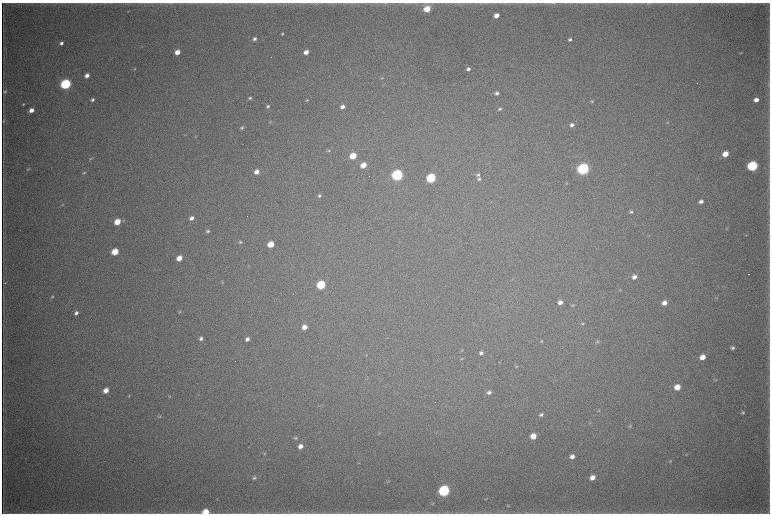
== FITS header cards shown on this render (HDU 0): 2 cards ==
NAXIS1  =                 1536 / length of data axis 1
NAXIS2  =                 1023 / length of data axis 2

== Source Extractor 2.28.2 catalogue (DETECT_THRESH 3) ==
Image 1536 x 1023 px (HDU 0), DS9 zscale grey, zoomed out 1/2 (1 PNG px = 2 x 2 image px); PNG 772 x 516 px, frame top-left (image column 1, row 1022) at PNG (2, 3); no overlay
Background 4200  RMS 37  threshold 110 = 3 sigma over >= 5 px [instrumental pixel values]
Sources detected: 119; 4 cannot appear on this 1/2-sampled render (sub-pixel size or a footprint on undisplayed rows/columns) and are not listed; the other 115 listed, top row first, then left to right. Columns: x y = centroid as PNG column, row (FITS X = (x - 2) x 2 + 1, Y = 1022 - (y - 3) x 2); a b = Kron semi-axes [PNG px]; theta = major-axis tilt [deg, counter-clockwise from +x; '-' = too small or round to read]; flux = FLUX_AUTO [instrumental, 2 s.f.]
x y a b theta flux
553 3 6 3 7 8.9e+03
649 3 4 2 - 5.4e+03
315 4 4 2 - 5.3e+03
427 9 5 4 - 1.7e+05
128 11 3 3 - 4.4e+03
496 15 4 3 - 6.2e+04
282 34 4 3 - 8.8e+03
254 39 4 4 - 2.0e+04
570 39 4 3 - 1.7e+04
61 43 4 3 - 2.3e+04
177 52 4 4 - 7.8e+04
306 52 4 4 - 5.6e+04
741 53 3 3 - 5.8e+03
134 69 4 3 - 6.6e+03
468 69 4 3 - 2.4e+04
87 75 4 3 - 4.2e+04
382 78 4 3 - 6.1e+03
66 84 5 4 - 1.1e+06
769 85 5 2 - 4.9e+03
5 91 6 4 28 1.2e+04
497 93 4 3 - 1.9e+04
250 98 4 4 - 1.3e+04
92 100 4 3 - 1.7e+04
307 100 4 3 - 7.4e+03
756 100 4 3 - 4.7e+04
592 101 4 3 - 7.9e+03
23 104 4 3 - 8.1e+03
268 106 4 4 - 1.2e+04
342 107 4 4 - 3.7e+04
500 109 5 4 - 1.2e+04
31 110 4 3 - 5.4e+04
3 121 5 3 - 8.9e+03
270 122 4 3 - 6.0e+03
667 123 4 4 - 8.8e+03
572 125 5 4 - 2.5e+04
242 128 5 4 - 1.5e+04
195 137 4 3 - 4.3e+03
329 151 5 3 - 9.0e+03
725 154 5 4 - 1.0e+05
353 156 5 4 - 1.6e+05
91 159 4 3 - 6.5e+03
363 165 5 4 - 1.1e+05
752 166 5 5 - 9.8e+05
28 169 5 3 - 7.4e+03
583 169 5 5 - 1.9e+06
84 172 5 3 - 9.8e+03
256 172 4 4 - 5.8e+04
397 175 5 5 - 1.5e+06
478 175 5 4 - 1.6e+04
431 178 5 5 - 6.8e+05
479 179 5 4 - 1.6e+04
567 183 4 3 - 5.8e+03
319 196 4 4 - 1.4e+04
701 201 5 4 - 3.0e+04
62 205 4 2 - 4.9e+03
631 212 4 3 - 1.2e+04
191 218 5 4 - 3.5e+04
117 222 5 4 - 1.3e+05
208 231 4 3 - 1.3e+04
240 242 4 3 - 8.3e+03
271 244 5 4 - 1.2e+05
115 252 5 4 - 1.7e+05
179 258 5 4 - 8.2e+04
749 274 2 1 - 4.4e+03
634 277 5 4 - 3.8e+04
222 282 4 3 - 5.6e+03
321 285 5 5 - 4.9e+05
620 290 4 3 - 7.0e+03
52 297 4 3 - 8.3e+03
716 298 4 3 - 6.0e+03
560 302 5 4 - 3.9e+04
664 303 5 4 - 5.0e+04
573 305 5 3 - 8.1e+03
180 312 5 3 - 6.2e+03
76 313 5 4 - 2.3e+04
583 324 4 3 - 7.8e+03
304 327 5 4 - 5.5e+04
201 338 4 4 - 2.0e+04
247 339 5 4 - 2.8e+04
541 341 4 3 - 6.9e+03
597 342 6 4 30 1.2e+04
732 348 5 4 - 1.6e+04
462 350 4 2 - 4.7e+03
481 353 5 4 - 2.3e+04
366 355 4 3 - 5.0e+03
702 357 5 4 - 7.7e+04
462 359 4 2 - 5.7e+03
516 366 4 2 - 5.4e+03
715 380 5 3 - 6.0e+03
677 387 5 4 - 9.5e+04
106 390 5 4 - 6.8e+04
489 392 5 4 - 2.1e+04
129 396 4 4 - 6.6e+03
169 397 5 3 - 6.7e+03
599 411 4 3 - 5.4e+03
743 412 4 3 - 1.1e+04
541 415 5 4 - 1.6e+04
159 416 5 4 - 9.6e+03
590 423 3 2 - 5.3e+03
630 426 6 3 45 8.8e+03
533 436 5 4 - 9.5e+04
296 438 5 4 - 1.0e+04
300 446 5 4 - 4.2e+04
265 453 4 3 - 6.5e+03
686 454 3 2 - 4.1e+03
572 456 5 4 - 3.8e+04
670 461 5 3 - 7.8e+03
592 477 5 4 - 5.0e+04
254 478 5 4 - 1.3e+04
388 482 3 2 - 4.6e+03
444 491 6 5 - 1.5e+06
486 498 4 3 - 6.4e+03
433 503 4 3 - 5.9e+03
508 506 3 2 - 4.4e+03
206 512 6 4 3 1.3e+05
At the frame edge (FLAGS 8, measured only in part): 3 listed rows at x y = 553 3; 649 3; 206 512
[4 sub-pixel or undisplayed-footprint detections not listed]